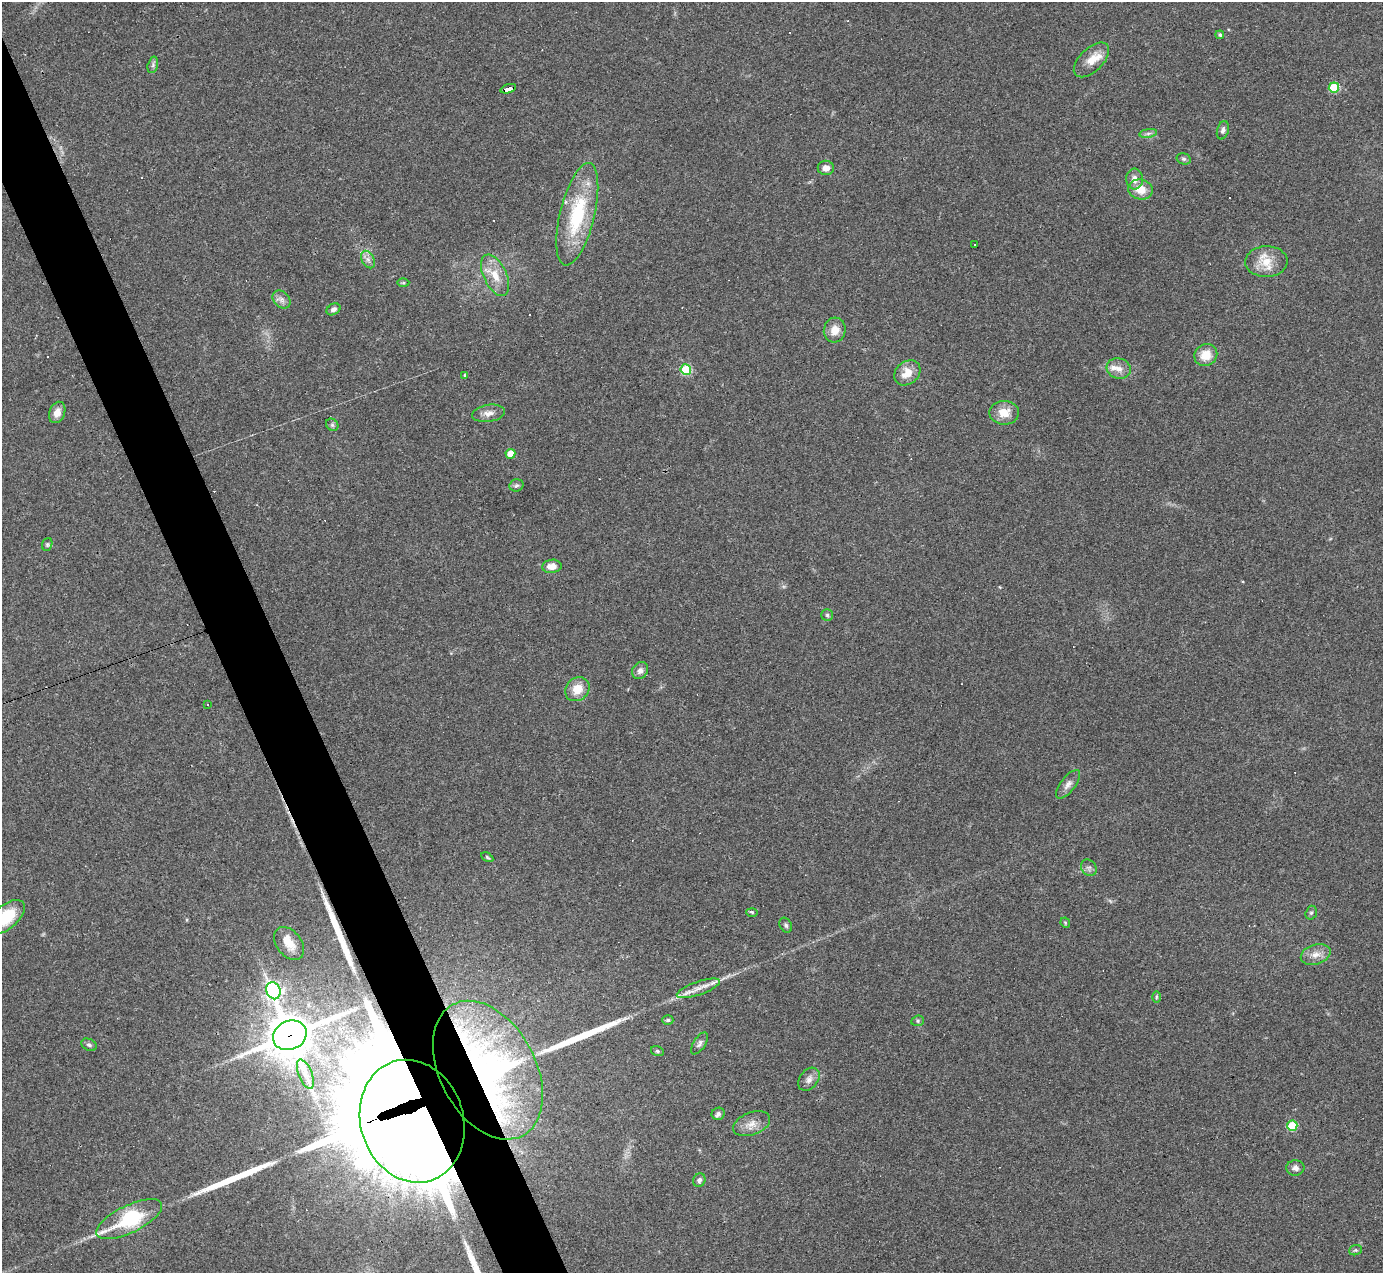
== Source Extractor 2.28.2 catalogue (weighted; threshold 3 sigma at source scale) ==
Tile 11 of 4 x 4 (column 3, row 3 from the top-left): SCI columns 2761-4141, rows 1548-2818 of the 5521 x 5507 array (HDU 1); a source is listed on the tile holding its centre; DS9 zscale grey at full resolution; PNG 1385 x 1275 px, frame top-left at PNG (2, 2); each listed source drawn as its Kron ellipse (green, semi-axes under 4 px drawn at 4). Shown black and unused: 4% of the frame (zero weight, under 3 of 4 exposures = <1% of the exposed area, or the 3 px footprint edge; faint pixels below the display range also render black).
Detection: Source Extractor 2.28.2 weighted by HDU 2 'WHT'; one run over the whole footprint, this tile lists its part. Background 0.0844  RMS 0.0057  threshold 0.0257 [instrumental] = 3 sigma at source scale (4.5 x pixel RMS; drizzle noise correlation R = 1.50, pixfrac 1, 0.05/0.05 arcsec/px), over >= 5 px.
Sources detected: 92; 1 too faint to see at this stretch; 2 inside a brighter object's white glare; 14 cosmic-ray / hot-pixel residue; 3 long thin detections or spike segments (spike, bleed or trail) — neither listed nor drawn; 5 inside a brighter listed object's ellipse — not listed separately; the other 67 listed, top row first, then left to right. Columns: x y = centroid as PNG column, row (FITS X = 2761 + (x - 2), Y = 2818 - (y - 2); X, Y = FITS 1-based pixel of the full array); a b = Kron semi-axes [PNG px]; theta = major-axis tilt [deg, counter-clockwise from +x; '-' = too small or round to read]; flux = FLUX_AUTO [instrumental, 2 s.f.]
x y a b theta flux
1220 35 4 4 - 1.1
1091 60 22 11 44 8.5
153 65 8 5 75 1.4
1334 87 5 5 - 33
508 89 8 4 19 190
1223 130 9 5 74 1.9
1148 133 9 4 9 1.5
1184 159 7 5 -15 1.3
826 168 8 7 - 3.7
1135 179 10 8 87 4.2
1140 189 12 10 -14 8.5
577 214 52 17 76 43
975 245 2 2 - 0.51
368 259 9 6 -63 2.5
1266 262 21 15 2 11
495 275 22 11 -64 10
403 283 6 4 1 0.8
282 299 10 7 -46 2.8
333 309 7 5 29 1.8
835 330 12 11 - 6.6
1206 355 12 10 32 9.3
1119 368 12 10 -17 4.6
686 370 5 5 - 45
907 373 14 11 39 8.5
465 376 4 3 - 0.85
57 412 11 8 68 5.2
488 413 16 8 9 4.2
1004 413 15 12 -1 8.9
332 425 7 5 -45 1.2
510 454 5 5 - 10
516 485 7 6 - 1.2
47 544 6 5 - 0.97
552 566 9 6 7 5.7
827 615 5 5 - 1.1
640 671 9 7 53 2.8
577 689 13 11 43 9.3
207 704 3 2 - 0.87
1068 784 17 7 53 3.4
487 857 6 4 -31 0.78
1089 868 9 7 -55 1.8
752 912 6 4 -2 0.97
1311 913 7 5 73 1.3
6 917 22 12 40 21
1065 923 5 4 - 0.63
786 925 8 6 -62 1.3
289 944 18 12 -52 7.9
1316 954 15 10 17 5.4
698 988 23 6 19 6.2
273 991 9 7 -70 170
1156 997 6 4 89 0.78
668 1020 5 4 - 0.95
918 1021 6 5 - 1
290 1035 17 14 25 1900
699 1043 12 6 57 1.9
89 1045 8 5 -27 1.4
657 1051 6 5 - 1.1
488 1070 74 48 -62 230
305 1074 15 6 -68 4.4
809 1079 13 9 52 3.4
718 1114 6 6 - 1.8
412 1121 62 51 -72 7600
752 1124 19 11 21 5.9
1292 1126 5 5 - 25
1295 1168 9 7 3 2.7
699 1180 7 6 - 1.7
129 1219 36 13 26 43
1355 1250 6 5 - 0.94
Overlapping masked pixels (flux is a lower limit): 4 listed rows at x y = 508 89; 290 1035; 488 1070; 412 1121
Isophote crosses this tile's border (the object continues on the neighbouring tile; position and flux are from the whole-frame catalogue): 1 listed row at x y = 6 917